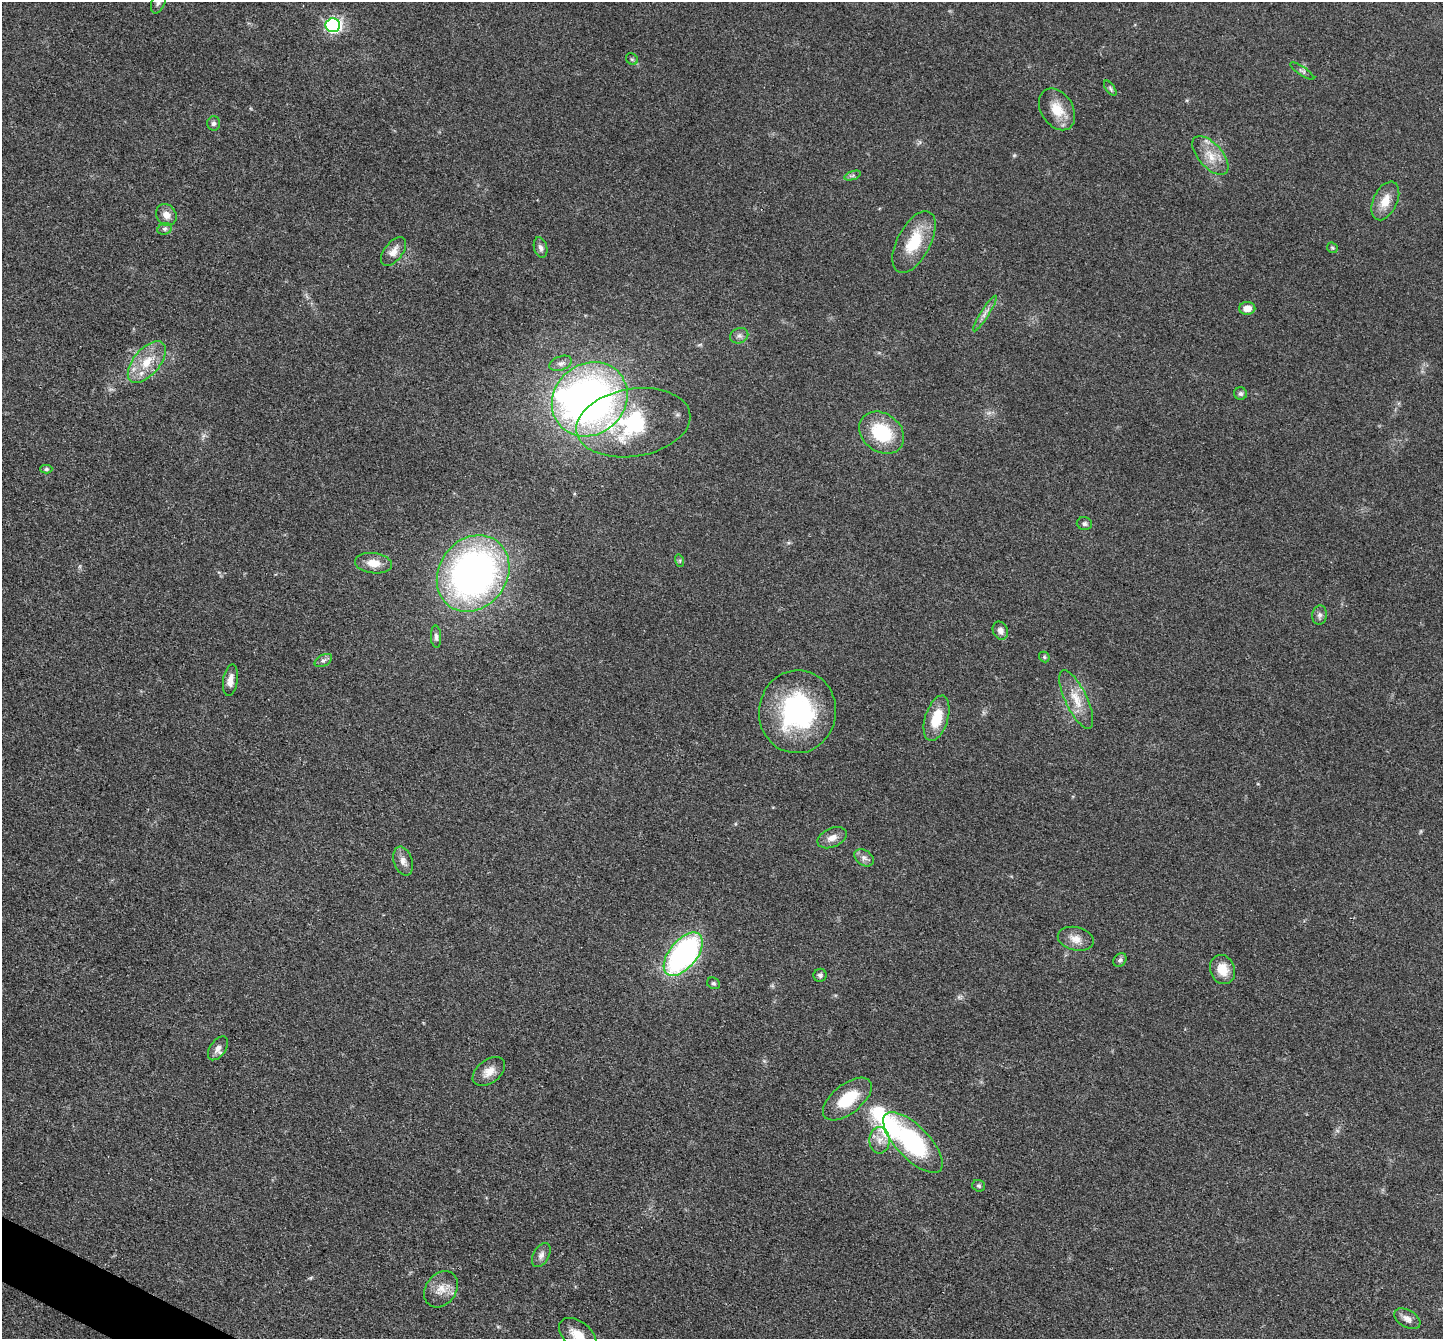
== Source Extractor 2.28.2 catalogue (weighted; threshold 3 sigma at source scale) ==
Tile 7 of 4 x 4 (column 3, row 2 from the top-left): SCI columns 2885-4325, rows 2819-4155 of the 5767 x 5775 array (HDU 1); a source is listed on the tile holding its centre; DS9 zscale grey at full resolution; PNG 1445 x 1341 px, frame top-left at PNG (2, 2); each listed source drawn as its Kron ellipse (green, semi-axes under 4 px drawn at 4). Shown black and unused: <1% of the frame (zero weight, under 3 of 4 exposures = <1% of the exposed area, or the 3 px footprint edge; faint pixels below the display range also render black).
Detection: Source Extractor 2.28.2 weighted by HDU 2 'WHT'; one run over the whole footprint, this tile lists its part. Background 0.0996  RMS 0.006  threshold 0.027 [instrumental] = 3 sigma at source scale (4.5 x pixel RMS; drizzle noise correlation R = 1.50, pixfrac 1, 0.05/0.05 arcsec/px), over >= 5 px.
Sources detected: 64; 1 too faint to see at this stretch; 2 inside a brighter object's white glare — neither listed nor drawn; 3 inside a brighter listed object's ellipse — not listed separately; the other 58 listed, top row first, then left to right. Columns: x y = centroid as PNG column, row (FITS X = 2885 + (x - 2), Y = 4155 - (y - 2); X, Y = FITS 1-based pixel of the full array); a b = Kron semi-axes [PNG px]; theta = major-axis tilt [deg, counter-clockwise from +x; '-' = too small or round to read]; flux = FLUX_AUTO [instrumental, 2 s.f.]
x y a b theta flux
158 2 12 6 69 2.3
333 25 7 7 - 130
632 59 6 5 - 1
1302 71 14 4 -33 1.6
1110 88 9 4 -56 1.2
1057 109 22 16 -57 12
214 123 7 6 - 1.8
1210 156 24 12 -49 10
853 176 9 4 19 1.2
1385 201 20 12 65 9.3
166 215 11 9 -55 5
165 229 7 5 21 1.4
914 242 34 16 62 23
540 248 11 6 -76 2.4
1332 248 6 4 -43 0.8
393 252 17 9 52 5.5
1247 308 8 6 2 5.8
985 313 21 4 57 3.2
739 336 9 7 23 2.2
147 362 25 13 50 15
561 363 11 7 20 2.8
1240 394 6 6 - 1.5
590 399 40 35 40 300
633 423 58 34 9 71
882 433 24 19 -37 33
46 469 6 4 1 1.2
1084 524 8 6 -11 1.7
680 561 6 4 -73 0.86
373 563 19 10 -7 7.6
473 573 40 34 54 260
1319 615 10 7 84 2.1
1000 631 9 7 -66 3
436 637 11 5 -86 2
1044 657 6 5 - 0.89
323 660 9 5 29 1.9
230 680 16 7 82 4.5
1076 700 32 11 -64 12
797 712 41 38 83 87
937 718 23 11 73 16
832 838 15 9 23 4.8
864 858 11 7 -36 2.9
403 861 15 9 -72 4.1
1076 939 18 11 -13 6.6
683 954 26 14 50 150
1120 960 7 6 - 1.6
1222 970 15 12 -70 9.7
820 975 6 6 - 1.8
713 983 7 5 -29 1.1
218 1048 13 7 55 3.4
489 1071 18 11 38 6.6
847 1099 29 14 38 23
879 1140 13 10 89 5.4
913 1142 39 16 -46 75
979 1186 6 5 - 1.1
541 1255 13 7 60 3
441 1289 20 15 53 8.3
1407 1319 14 8 -31 3.8
578 1335 22 13 -41 10
Isophote crosses this tile's border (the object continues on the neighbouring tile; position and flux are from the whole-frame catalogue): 2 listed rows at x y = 158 2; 578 1335